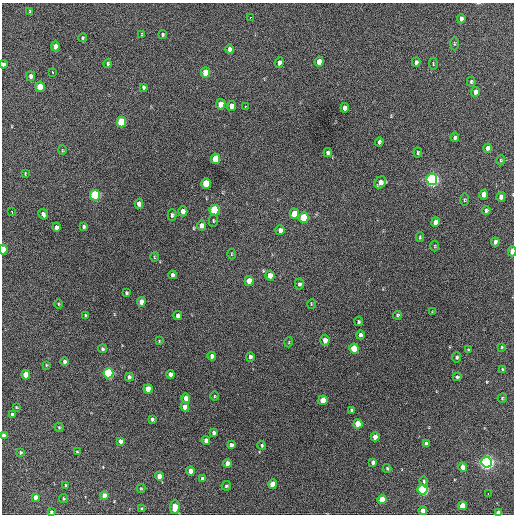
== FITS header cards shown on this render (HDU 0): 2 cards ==
NAXIS1  =                  512 / Axis length
NAXIS2  =                  512 / Axis length

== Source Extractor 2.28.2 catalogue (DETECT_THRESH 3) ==
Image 512 x 512 px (HDU 0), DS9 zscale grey, 1 PNG px = 1 image px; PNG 516 x 516 px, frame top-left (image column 1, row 512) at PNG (2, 3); each listed source drawn as its Kron ellipse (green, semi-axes under 4 px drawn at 4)
Background 405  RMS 20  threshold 58.5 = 3 sigma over >= 5 px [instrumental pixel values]
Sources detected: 144; all 144 listed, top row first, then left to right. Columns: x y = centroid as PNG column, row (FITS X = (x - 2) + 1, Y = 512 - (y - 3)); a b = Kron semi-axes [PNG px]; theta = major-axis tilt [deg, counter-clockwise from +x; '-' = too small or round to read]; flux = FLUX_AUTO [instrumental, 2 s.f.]
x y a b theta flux
30 11 4 3 - 1200
250 17 3 2 - 2500
461 19 5 4 - 5300
142 34 4 3 - 1100
163 34 4 4 - 1700
83 38 4 4 - 1500
454 44 6 3 90 1300
55 46 5 4 - 7200
230 49 4 4 - 4600
319 62 5 4 - 15000
416 62 4 4 - 2900
279 63 5 4 - 4900
3 64 4 3 - 3200
108 64 4 3 - 1800
433 64 6 3 -82 1100
52 72 3 3 - 3600
205 73 5 4 - 23000
31 76 5 4 - 4500
471 82 5 3 - 1800
40 87 5 4 - 29000
143 87 4 3 - 1900
475 92 5 4 - 6300
221 104 5 4 - 14000
231 106 5 4 - 10000
245 106 3 3 - 3600
345 108 5 4 - 5700
121 122 5 4 - 69000
455 137 4 4 - 3000
379 142 4 3 - 2700
488 148 4 4 - 5400
62 150 5 3 - 1100
328 153 4 4 - 3100
418 153 5 3 - 1700
215 159 5 4 - 37000
501 160 5 3 - 1500
25 173 4 2 - 900
432 179 6 5 - 390000
380 182 6 5 - 8300
206 184 5 4 - 40000
484 194 5 4 - 9400
95 195 5 5 - 120000
501 197 5 4 - 7200
464 200 6 3 89 1400
139 204 5 4 - 8300
214 210 5 5 - 92000
183 211 5 4 - 12000
486 211 4 3 - 2400
12 212 3 2 - 3500
43 214 5 4 - 4300
294 214 5 4 - 25000
172 215 5 4 - 2200
304 217 5 5 - 43000
213 221 6 4 -88 1800
435 222 5 4 - 8600
202 226 5 4 - 8700
56 227 4 4 - 4800
84 227 4 3 - 2200
280 230 5 4 - 4700
420 237 5 3 - 1500
495 242 4 3 - 3400
435 246 5 3 - 1300
3 249 5 4 - 26000
512 251 5 3 - 19000
231 254 5 3 - 1100
154 257 5 3 - 1100
172 275 4 3 - 3000
270 276 5 4 - 12000
249 281 5 4 - 13000
299 284 5 4 - 2800
126 293 3 3 - 1700
141 302 4 4 - 12000
58 304 5 3 - 1200
311 304 5 3 - 1100
432 312 3 3 - 900
85 315 4 2 - 1400
397 315 4 4 - 1900
178 316 4 4 - 4300
359 322 4 4 - 2000
360 335 4 4 - 3100
325 340 5 4 - 8200
159 341 3 2 - 1000
289 342 5 3 - 1100
502 347 3 2 - 1200
354 348 5 5 - 45000
102 349 4 4 - 2300
468 350 3 3 - 1300
212 356 4 4 - 5000
250 357 5 4 - 3200
457 357 5 4 - 2300
64 362 4 4 - 2800
46 365 3 2 - 1100
503 369 4 3 - 1800
108 373 5 5 - 160000
170 374 4 4 - 6300
26 375 4 4 - 21000
129 377 4 3 - 2900
457 377 4 4 - 2000
148 389 4 4 - 21000
214 396 4 3 - 1100
186 398 4 4 - 12000
502 398 5 4 - 1400
323 400 5 4 - 19000
16 407 4 3 - 1100
185 407 4 4 - 13000
352 410 4 3 - 2500
12 414 3 3 - 2300
152 419 4 3 - 2300
358 424 4 4 - 27000
59 427 4 4 - 1400
214 433 4 3 - 3400
3 435 4 3 - 3000
375 437 4 4 - 12000
120 441 4 4 - 6400
206 441 4 4 - 7500
426 443 4 3 - 3000
231 445 4 4 - 4800
262 445 4 4 - 1800
21 452 4 4 - 2000
77 452 3 3 - 1600
373 462 4 4 - 4300
487 462 5 5 - 460000
227 463 4 4 - 7000
463 467 4 4 - 8900
387 468 4 3 - 1500
190 471 4 4 - 11000
159 476 4 4 - 12000
202 478 4 3 - 3100
424 481 5 4 - 1900
273 484 4 4 - 21000
66 485 3 3 - 1500
226 486 5 4 - 2000
141 488 4 4 - 1300
423 490 5 5 - 160000
488 493 3 2 - 7100
104 496 4 4 - 15000
36 497 4 4 - 7200
63 498 4 4 - 1700
382 500 4 4 - 29000
462 506 4 4 - 17000
175 507 7 5 86 16000
142 509 4 3 - 2400
423 511 4 4 - 9800
51 512 3 3 - 2000
498 513 4 3 - 9100
At the frame edge (FLAGS 8, measured only in part): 5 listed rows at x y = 3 64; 3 249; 512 251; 3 435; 498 513